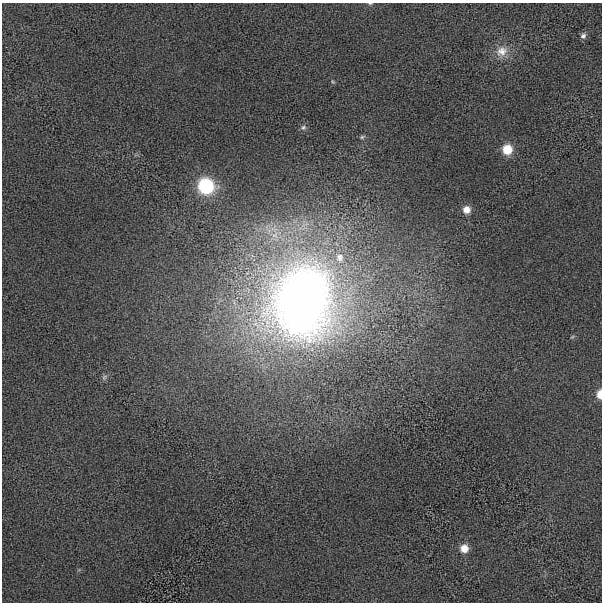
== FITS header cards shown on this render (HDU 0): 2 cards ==
NAXIS1  =                  600 / length of data axis 1
NAXIS2  =                  600 / length of data axis 2

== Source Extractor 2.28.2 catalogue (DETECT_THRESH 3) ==
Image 600 x 600 px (HDU 0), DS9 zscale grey, 1 PNG px = 1 image px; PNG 604 x 604 px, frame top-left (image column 1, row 600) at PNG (2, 3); no overlay
Background -14.9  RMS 490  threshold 1460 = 3 sigma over >= 5 px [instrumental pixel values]
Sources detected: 15; all 15 listed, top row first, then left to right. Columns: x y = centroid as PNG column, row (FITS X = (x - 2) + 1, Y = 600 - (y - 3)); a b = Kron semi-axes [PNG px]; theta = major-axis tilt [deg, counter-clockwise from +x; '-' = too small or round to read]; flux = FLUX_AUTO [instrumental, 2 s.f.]
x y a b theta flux
370 3 5 3 - 3.9e+04
583 36 8 7 - 1.1e+05
502 51 18 15 44 5.0e+05
333 82 6 4 -58 4.3e+04
303 127 8 7 - 1.0e+05
362 137 7 5 16 6.1e+04
507 149 8 8 - 8.8e+05
206 186 9 9 - 4.1e+06
466 209 8 8 - 3.3e+05
340 258 16 12 -75 5.3e+05
302 302 75 61 76 3.4e+07
572 337 6 4 42 3.8e+04
104 377 9 6 51 9.0e+04
600 394 8 5 87 3.9e+05
464 548 8 8 - 4.1e+05
At the frame edge (FLAGS 8, measured only in part): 2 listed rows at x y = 370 3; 600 394